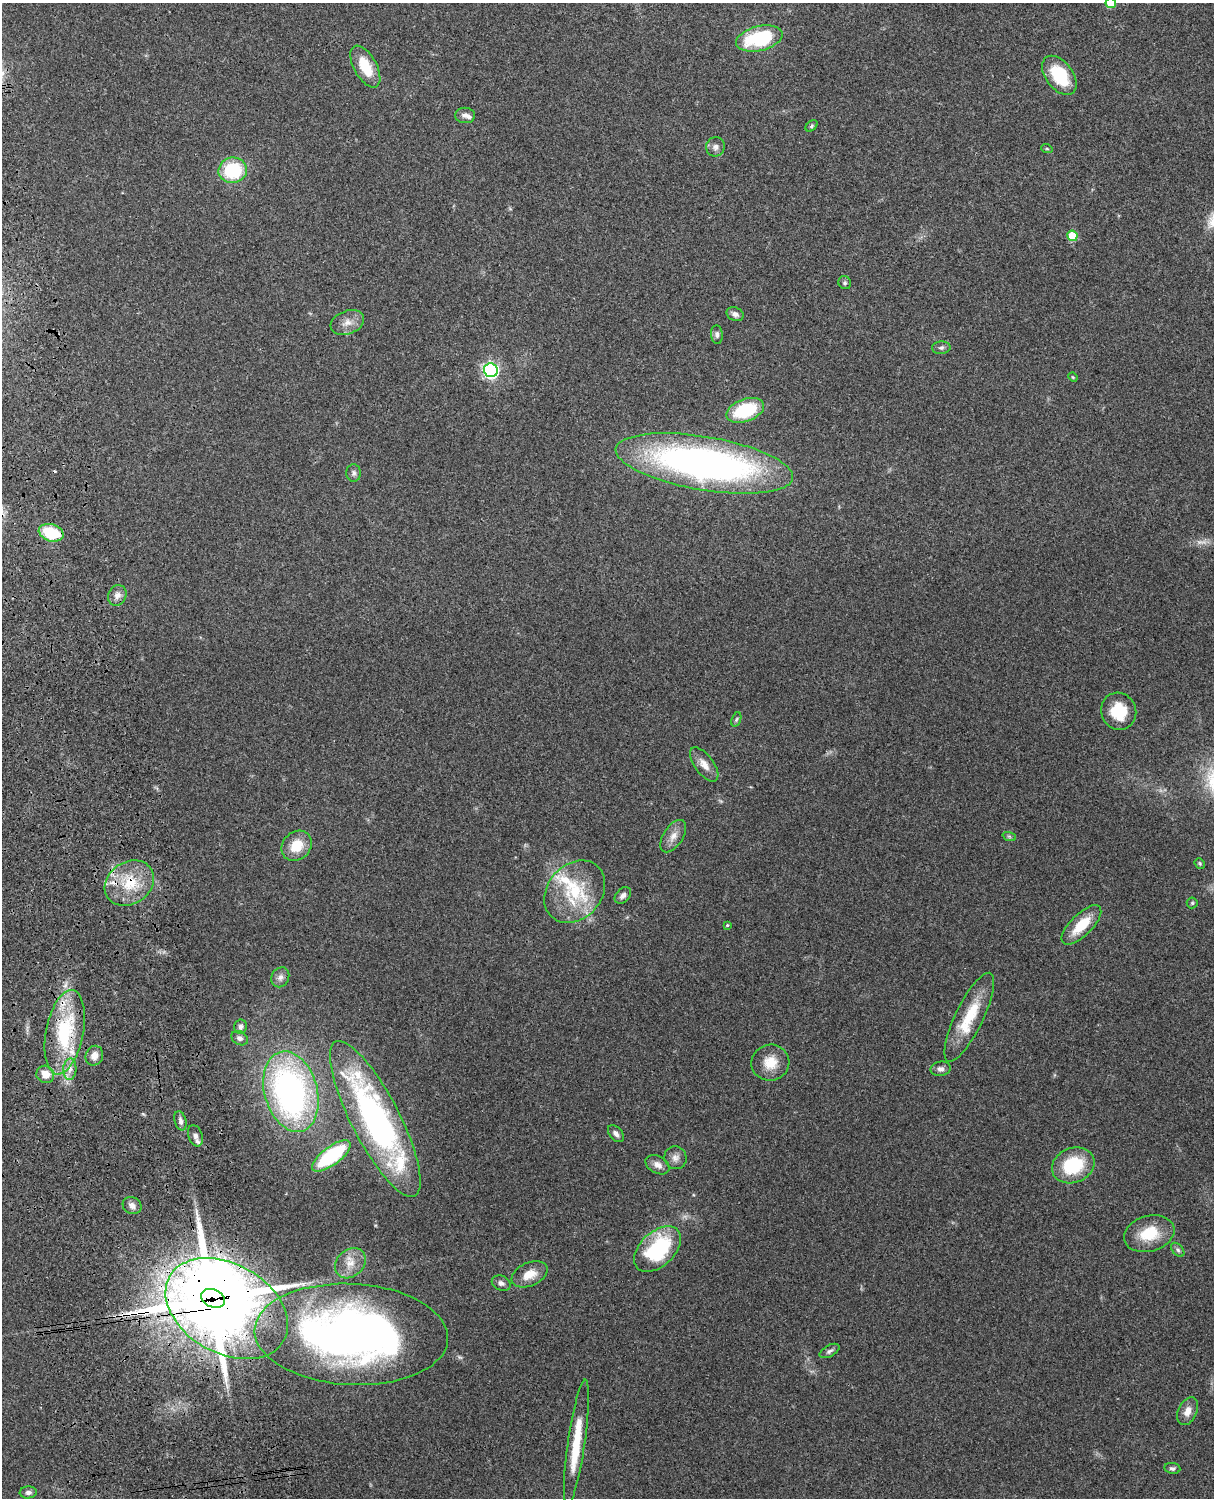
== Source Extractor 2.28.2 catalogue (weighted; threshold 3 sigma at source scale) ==
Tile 7 of 4 x 3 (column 3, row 2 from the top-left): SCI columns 2543-3754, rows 1660-3155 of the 5087 x 4927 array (HDU 1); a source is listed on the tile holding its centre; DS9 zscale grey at full resolution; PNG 1216 x 1500 px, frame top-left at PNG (2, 3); each listed source drawn as its Kron ellipse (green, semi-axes under 4 px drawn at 4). Shown black and unused: <1% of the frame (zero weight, under 3 of 4 exposures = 6% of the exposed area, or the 3 px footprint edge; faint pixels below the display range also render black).
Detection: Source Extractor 2.28.2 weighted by HDU 2 'WHT'; one run over the whole footprint, this tile lists its part. Background 0.209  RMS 0.0082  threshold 0.0369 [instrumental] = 3 sigma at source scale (4.5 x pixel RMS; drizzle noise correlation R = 1.50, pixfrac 1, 0.05/0.05 arcsec/px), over >= 5 px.
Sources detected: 79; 1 too faint to see at this stretch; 2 cosmic-ray / hot-pixel residue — neither listed nor drawn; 7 inside a brighter listed object's ellipse — not listed separately; the other 69 listed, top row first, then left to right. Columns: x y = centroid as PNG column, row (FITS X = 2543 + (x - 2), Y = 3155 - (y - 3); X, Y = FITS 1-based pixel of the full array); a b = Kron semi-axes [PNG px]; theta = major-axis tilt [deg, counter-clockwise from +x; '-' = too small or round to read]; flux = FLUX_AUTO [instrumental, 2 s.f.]
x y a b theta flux
1111 3 5 5 - 19
759 39 23 12 13 58
365 67 23 11 -61 21
1059 75 22 13 -53 36
465 115 10 8 1 3.4
811 126 7 5 42 1.4
715 147 10 9 - 3.9
1047 149 6 3 -19 0.95
233 170 14 13 - 48
1072 236 5 5 - 26
845 283 7 6 - 1.8
735 314 9 6 -26 3.6
347 323 17 11 21 8.2
717 335 9 6 -85 2.5
941 348 9 6 2 2.2
491 370 7 6 - 210
1073 377 5 4 - 0.81
745 410 19 11 20 49
704 463 90 27 -9 400
354 473 9 7 90 2.5
51 533 13 8 -18 33
117 595 11 9 63 4.8
1119 711 19 17 -68 26
736 719 7 4 70 1.4
704 764 20 9 -54 8.2
673 836 18 9 57 7.4
1009 836 7 4 -19 1.4
297 846 16 13 44 18
1200 863 6 4 -48 1.1
129 883 26 21 34 32
575 892 34 27 48 49
623 895 9 6 46 3.6
1192 903 5 5 - 1.2
727 925 3 3 - 0.96
1081 925 26 11 45 23
280 977 10 8 60 4
969 1017 49 14 64 34
241 1027 7 6 - 3
65 1032 43 18 79 70
240 1038 9 6 -30 3
94 1056 10 8 68 6.5
770 1063 19 18 - 15
70 1069 11 6 87 5.2
941 1069 10 7 11 3.4
45 1074 9 8 - 11
291 1092 41 26 -74 270
375 1119 87 24 -63 240
180 1121 10 5 -75 2.9
616 1134 10 6 -49 3.3
195 1136 11 7 -70 3.9
331 1156 23 9 37 73
675 1158 11 11 - 5.1
658 1165 13 8 -28 5.3
1073 1165 22 17 22 44
132 1206 10 8 -30 4.2
1149 1234 25 18 16 26
657 1249 28 17 43 74
1178 1250 8 5 -49 1.8
350 1263 17 13 43 12
530 1274 19 11 24 12
501 1283 10 7 -25 3.1
213 1298 12 8 -24 4000
227 1309 66 44 -29 2600
351 1334 97 50 -3 570
829 1351 11 5 29 2.5
1188 1411 15 9 66 7.4
576 1442 63 8 82 34
1172 1468 8 5 -9 2
28 1492 8 6 5 2.7
Overlapping masked pixels (flux is a lower limit): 5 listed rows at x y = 129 883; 65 1032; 213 1298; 227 1309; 351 1334
Isophote crosses this tile's border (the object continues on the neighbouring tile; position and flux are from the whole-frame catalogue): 1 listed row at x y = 1111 3